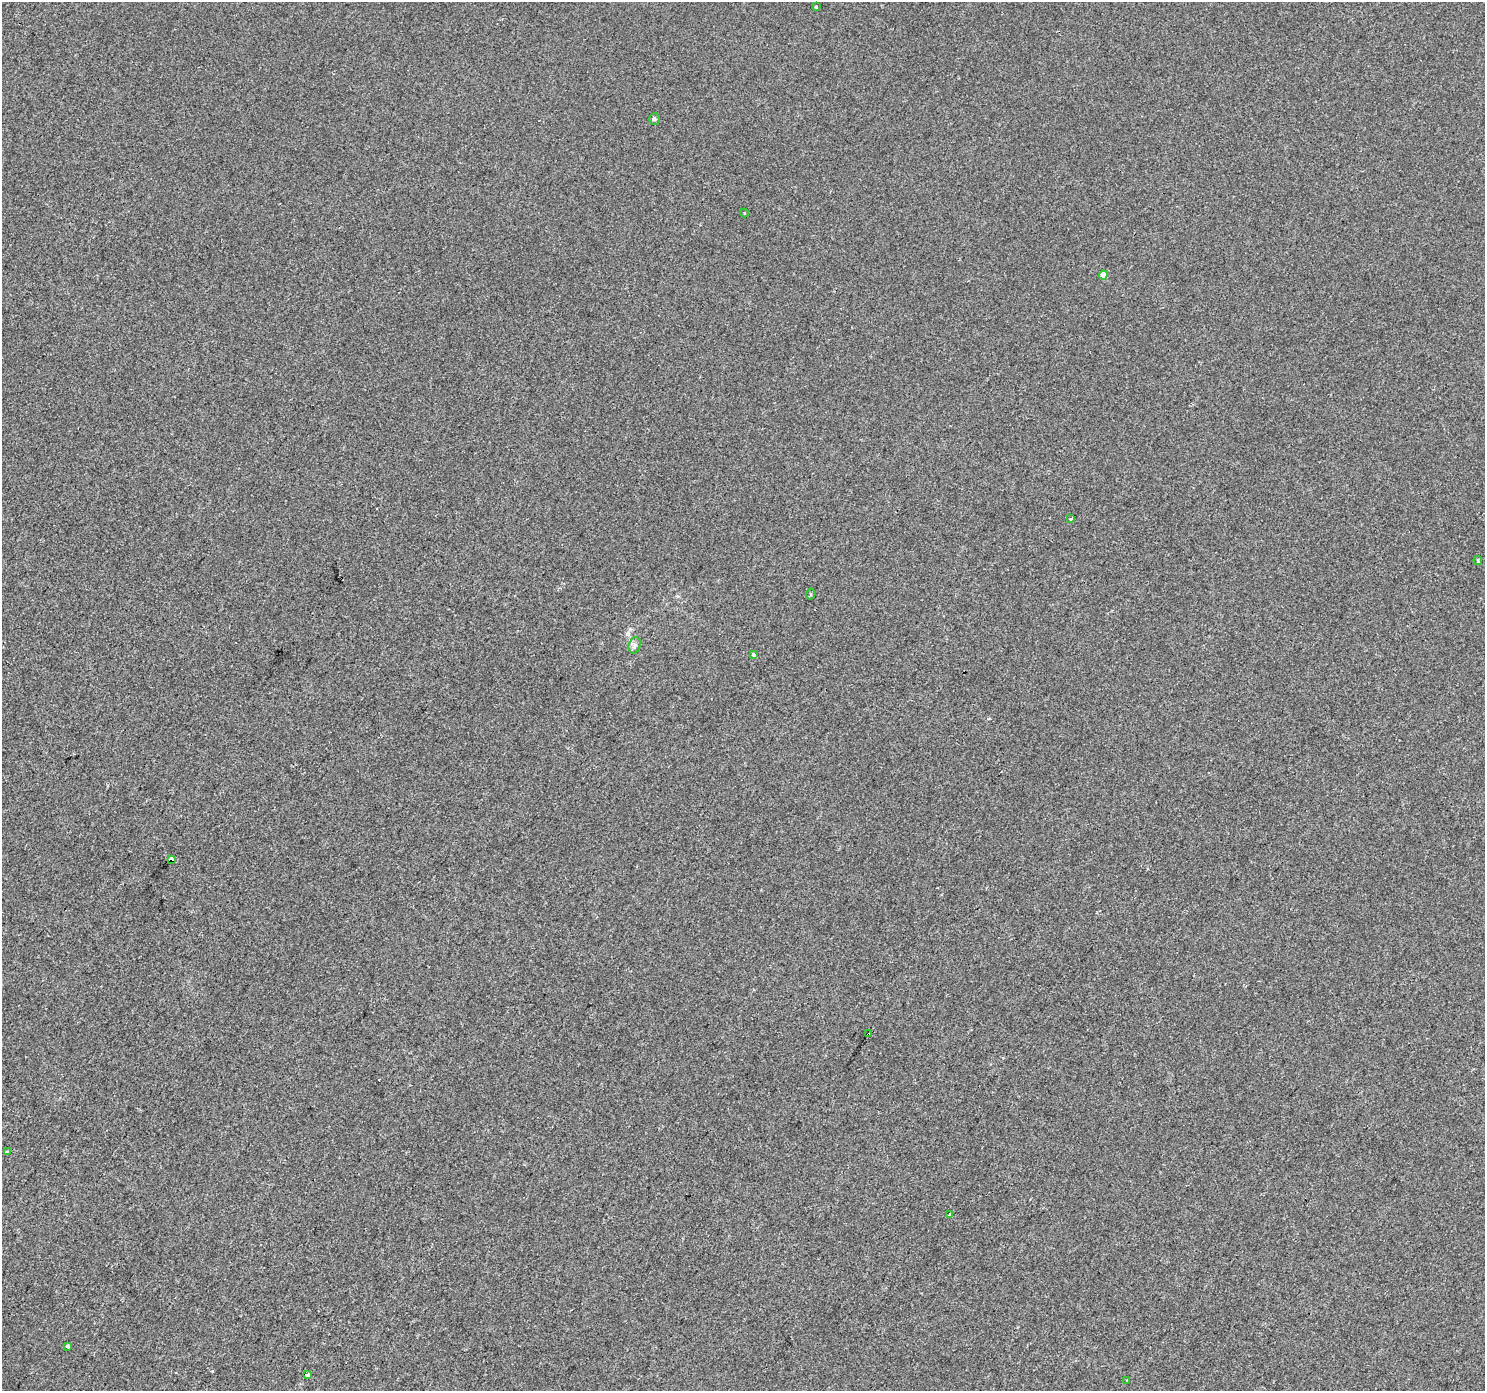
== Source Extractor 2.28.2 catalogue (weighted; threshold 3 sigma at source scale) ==
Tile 7 of 4 x 4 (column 3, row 2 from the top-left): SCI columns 2972-4454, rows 3029-4417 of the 5937 x 5990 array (HDU 1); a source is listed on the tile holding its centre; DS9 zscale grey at full resolution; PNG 1487 x 1393 px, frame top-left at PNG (2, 2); each listed source drawn as its Kron ellipse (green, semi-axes under 4 px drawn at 4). Shown black and unused: <1% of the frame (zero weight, under 2 of 3 exposures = <1% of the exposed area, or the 3 px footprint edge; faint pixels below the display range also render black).
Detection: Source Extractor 2.28.2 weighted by HDU 2 'WHT'; one run over the whole footprint, this tile lists its part. Background -4.90e-04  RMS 0.0041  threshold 0.0185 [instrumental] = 3 sigma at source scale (4.5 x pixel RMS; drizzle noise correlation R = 1.50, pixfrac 1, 0.0396/0.0396 arcsec/px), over >= 5 px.
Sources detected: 17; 1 cosmic-ray / hot-pixel residue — neither listed nor drawn; the other 16 listed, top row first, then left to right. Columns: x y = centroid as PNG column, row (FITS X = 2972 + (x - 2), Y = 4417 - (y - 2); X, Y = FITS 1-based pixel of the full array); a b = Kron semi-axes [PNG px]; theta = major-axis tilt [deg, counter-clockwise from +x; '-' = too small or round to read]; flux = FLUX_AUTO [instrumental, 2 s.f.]
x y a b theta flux
816 7 3 3 - 0.77
654 119 6 5 - 1.1
744 213 4 3 - 0.33
1103 275 4 4 - 4.4
1071 519 4 2 - 0.68
1478 560 4 3 - 0.47
810 594 5 3 - 0.45
635 645 8 6 73 1.2
753 654 4 3 - 2.4
171 859 3 3 - 16
868 1034 4 3 - 1.7
7 1152 3 3 - 0.5
949 1214 3 3 - 2.3
68 1346 3 3 - 2.3
308 1375 4 3 - 8.2
1127 1380 2 2 - 0.36
Overlapping masked pixels (flux is a lower limit): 2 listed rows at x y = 171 859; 868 1034